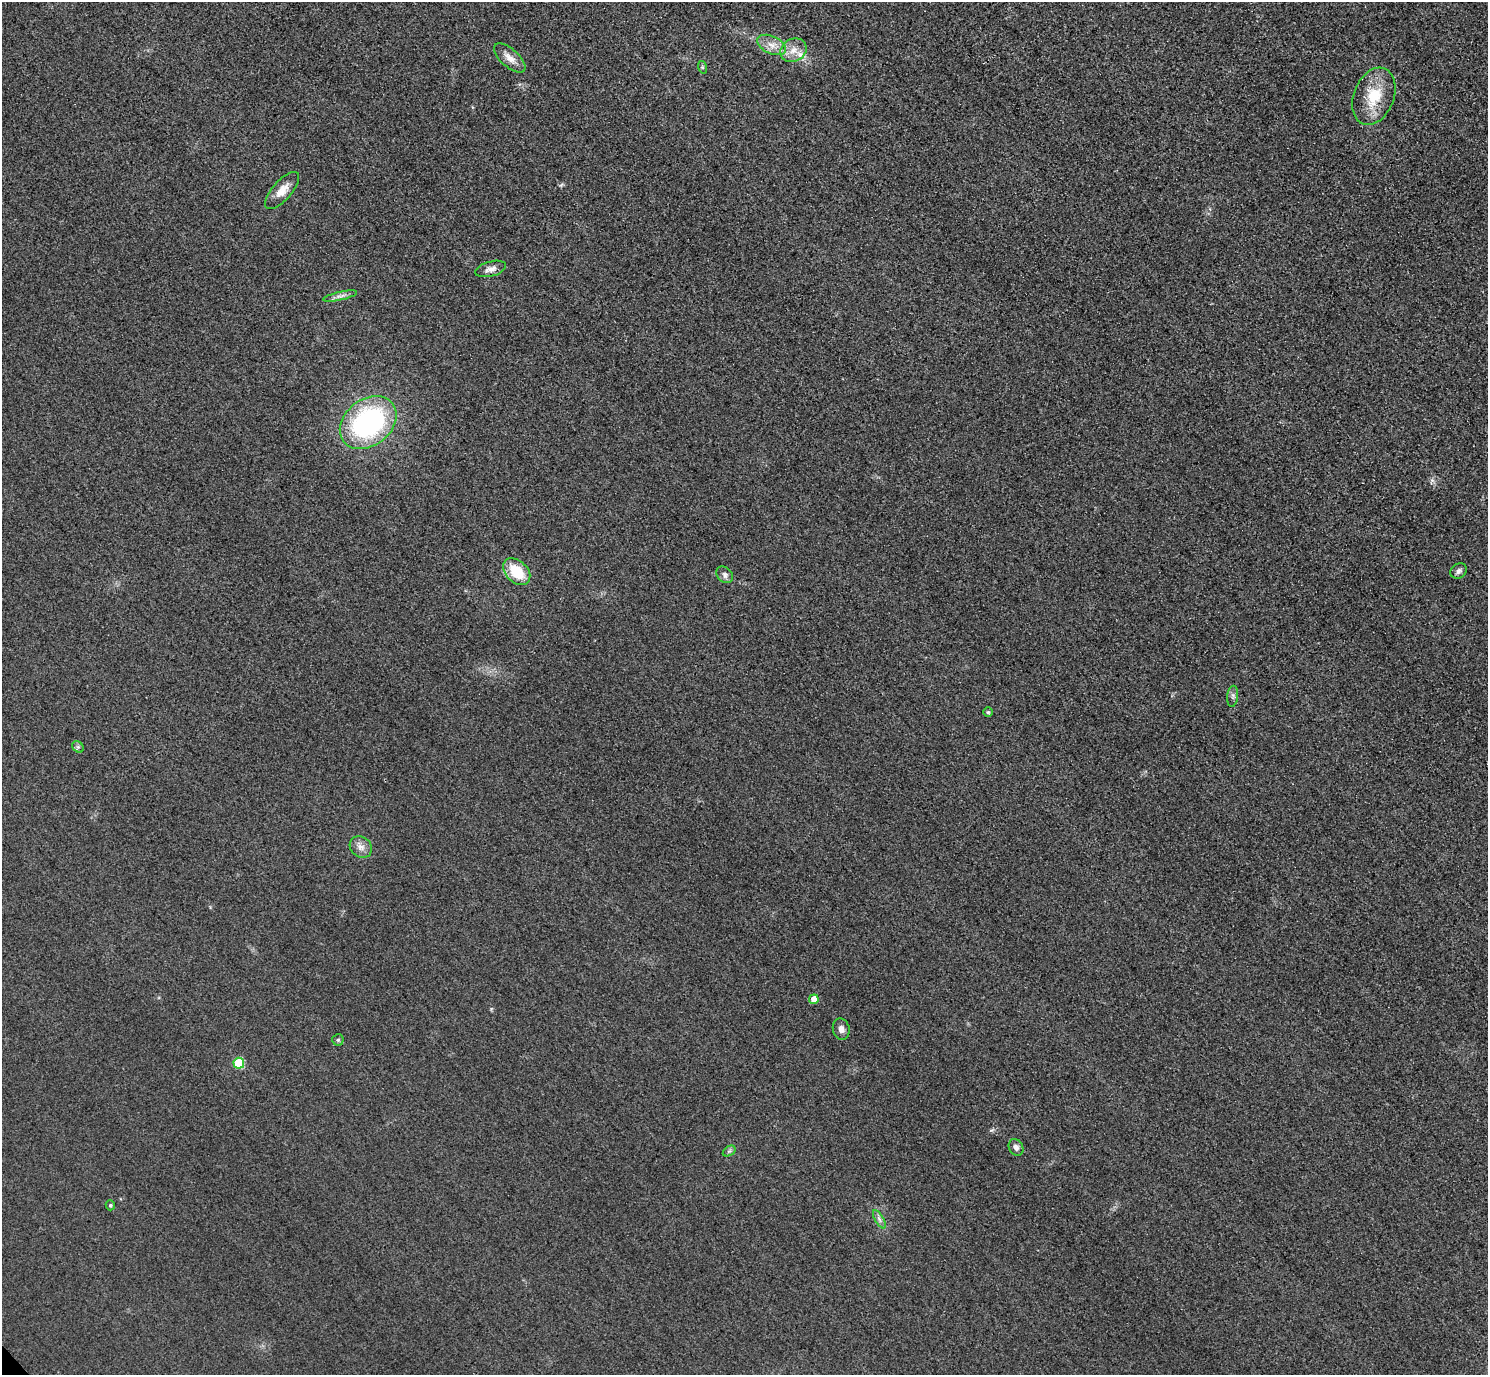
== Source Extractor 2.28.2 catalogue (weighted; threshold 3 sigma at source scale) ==
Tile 10 of 4 x 4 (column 2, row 3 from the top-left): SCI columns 1518-3003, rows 1558-2930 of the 6005 x 6003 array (HDU 1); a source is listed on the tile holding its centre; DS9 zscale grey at full resolution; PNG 1490 x 1377 px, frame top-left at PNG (2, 2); each listed source drawn as its Kron ellipse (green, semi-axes under 4 px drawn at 4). Shown black and unused: <1% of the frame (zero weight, under 3 of 4 exposures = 3% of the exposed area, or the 3 px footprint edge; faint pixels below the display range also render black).
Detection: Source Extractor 2.28.2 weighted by HDU 2 'WHT'; one run over the whole footprint, this tile lists its part. Background 0.0521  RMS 0.016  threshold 0.0725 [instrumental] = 3 sigma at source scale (4.5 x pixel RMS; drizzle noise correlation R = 1.50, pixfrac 1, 0.05/0.05 arcsec/px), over >= 5 px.
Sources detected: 25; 1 inside a brighter listed object's ellipse — not listed separately; the other 24 listed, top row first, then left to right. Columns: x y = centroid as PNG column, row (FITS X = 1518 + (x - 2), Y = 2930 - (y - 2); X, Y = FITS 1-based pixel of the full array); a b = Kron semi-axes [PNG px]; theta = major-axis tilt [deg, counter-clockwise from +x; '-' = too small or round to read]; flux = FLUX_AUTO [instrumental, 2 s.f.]
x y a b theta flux
772 45 15 8 -24 15
793 50 13 11 30 18
510 58 19 9 -41 15
702 67 6 4 -72 2.1
1374 96 30 20 68 57
282 190 23 9 49 19
491 269 16 7 16 9.5
340 296 17 3 13 6.1
368 423 31 23 38 270
1459 571 9 7 37 5.6
517 572 16 10 -44 51
725 575 9 7 -48 5.6
1233 696 10 5 83 4.6
988 712 4 4 - 2.3
78 747 6 5 - 3
361 847 12 10 -37 11
814 999 5 5 - 18
841 1029 11 8 -77 8
338 1040 5 5 - 2.7
239 1063 5 5 - 93
1016 1147 9 7 -60 6.4
729 1151 7 4 33 3
110 1205 5 4 - 2.8
879 1219 10 4 -60 5.2